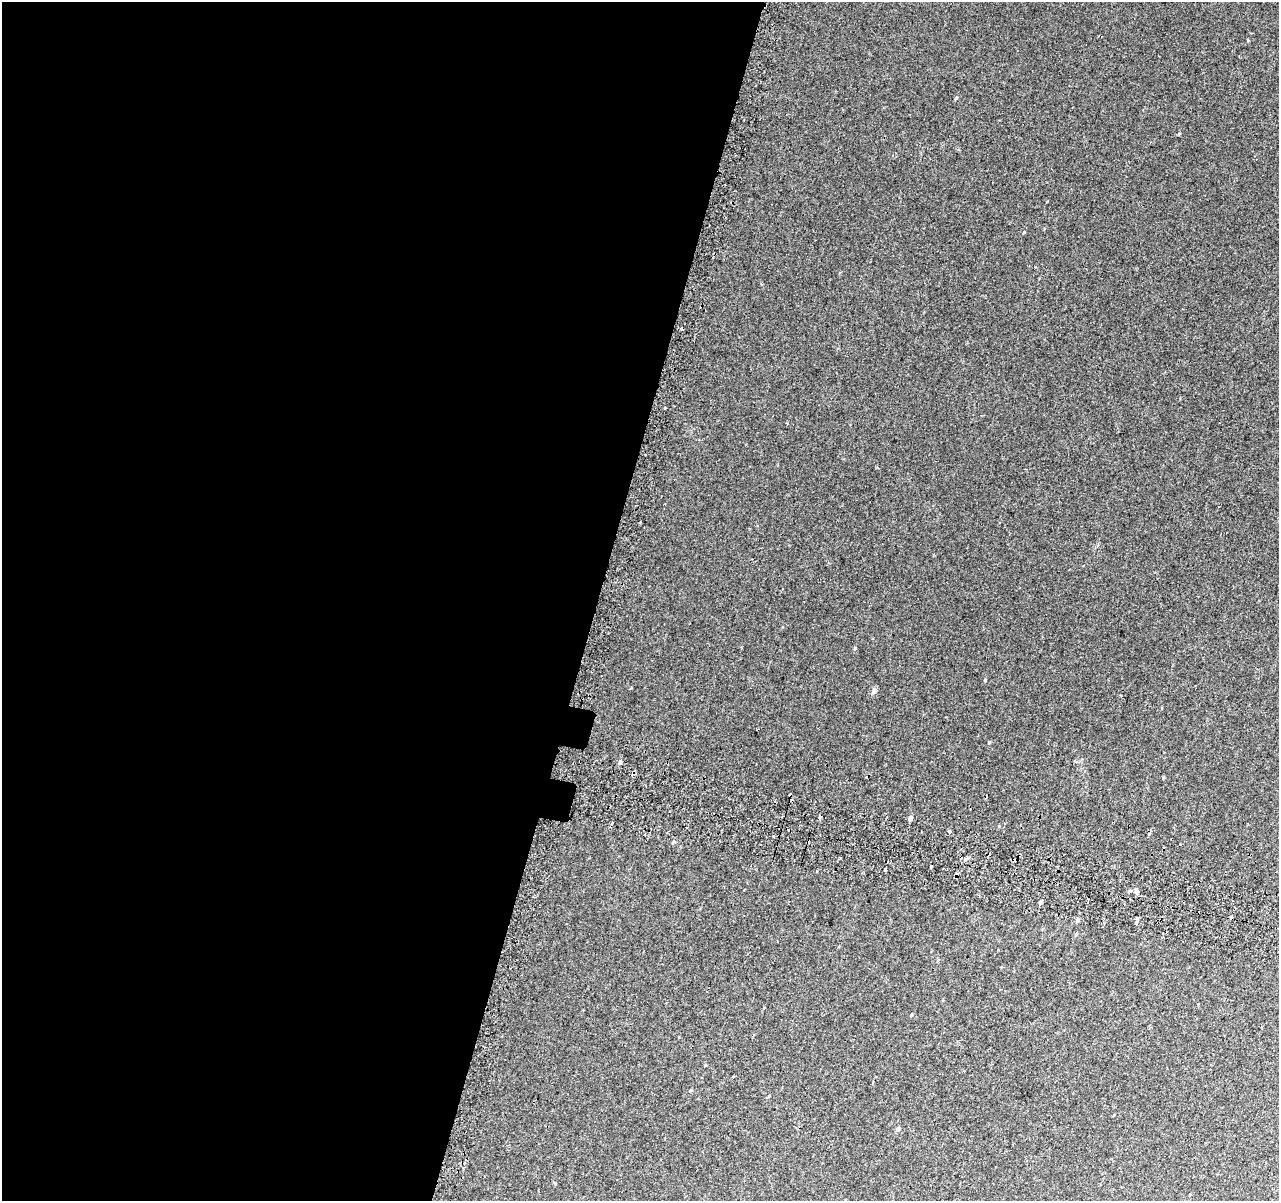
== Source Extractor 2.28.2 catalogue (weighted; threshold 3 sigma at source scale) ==
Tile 5 of 4 x 4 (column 1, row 2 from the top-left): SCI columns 44-1320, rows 2663-3861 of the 5193 x 5391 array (HDU 1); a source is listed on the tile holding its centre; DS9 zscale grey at full resolution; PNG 1281 x 1203 px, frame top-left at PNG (2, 2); no overlay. Shown black and unused: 47% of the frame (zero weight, under 2 of 3 exposures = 3% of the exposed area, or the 3 px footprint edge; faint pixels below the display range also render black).
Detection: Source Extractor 2.28.2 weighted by HDU 2 'WHT'; one run over the whole footprint, this tile lists its part. Background 0.00843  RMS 0.0068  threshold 0.0307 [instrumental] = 3 sigma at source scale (4.5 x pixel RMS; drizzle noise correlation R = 1.50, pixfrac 1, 0.0396/0.0396 arcsec/px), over >= 5 px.
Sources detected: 26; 5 cosmic-ray / hot-pixel residue — not listed; the other 21 listed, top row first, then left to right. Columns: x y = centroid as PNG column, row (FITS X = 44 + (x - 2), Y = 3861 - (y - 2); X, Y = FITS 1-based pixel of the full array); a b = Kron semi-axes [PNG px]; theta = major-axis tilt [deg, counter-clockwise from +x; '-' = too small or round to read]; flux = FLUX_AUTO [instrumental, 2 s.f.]
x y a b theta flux
956 98 5 3 - 0.67
1024 232 4 3 - 0.44
645 454 3 2 - 1
855 648 5 3 - 0.6
874 691 5 5 - 3.5
989 742 4 4 - 0.52
620 762 5 4 - 1.5
820 817 5 3 - 5
911 818 5 4 - 2.5
1005 823 3 2 - 0.56
949 831 4 4 - 0.96
807 842 3 2 - 0.65
931 866 3 3 - 0.95
885 869 4 3 - 6.7
1137 892 6 5 - 1.6
1041 902 4 4 - 1.6
1078 920 5 5 - 1.1
1136 923 3 3 - 2.5
911 1015 4 3 - 0.61
691 1091 5 4 - 0.71
898 1129 5 4 - 1.7
Overlapping masked pixels (flux is a lower limit): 2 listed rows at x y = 820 817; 807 842
Unlisted compact peaks at least as high as the median listed source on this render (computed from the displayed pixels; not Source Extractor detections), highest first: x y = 985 680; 665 408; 1179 134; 1248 40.